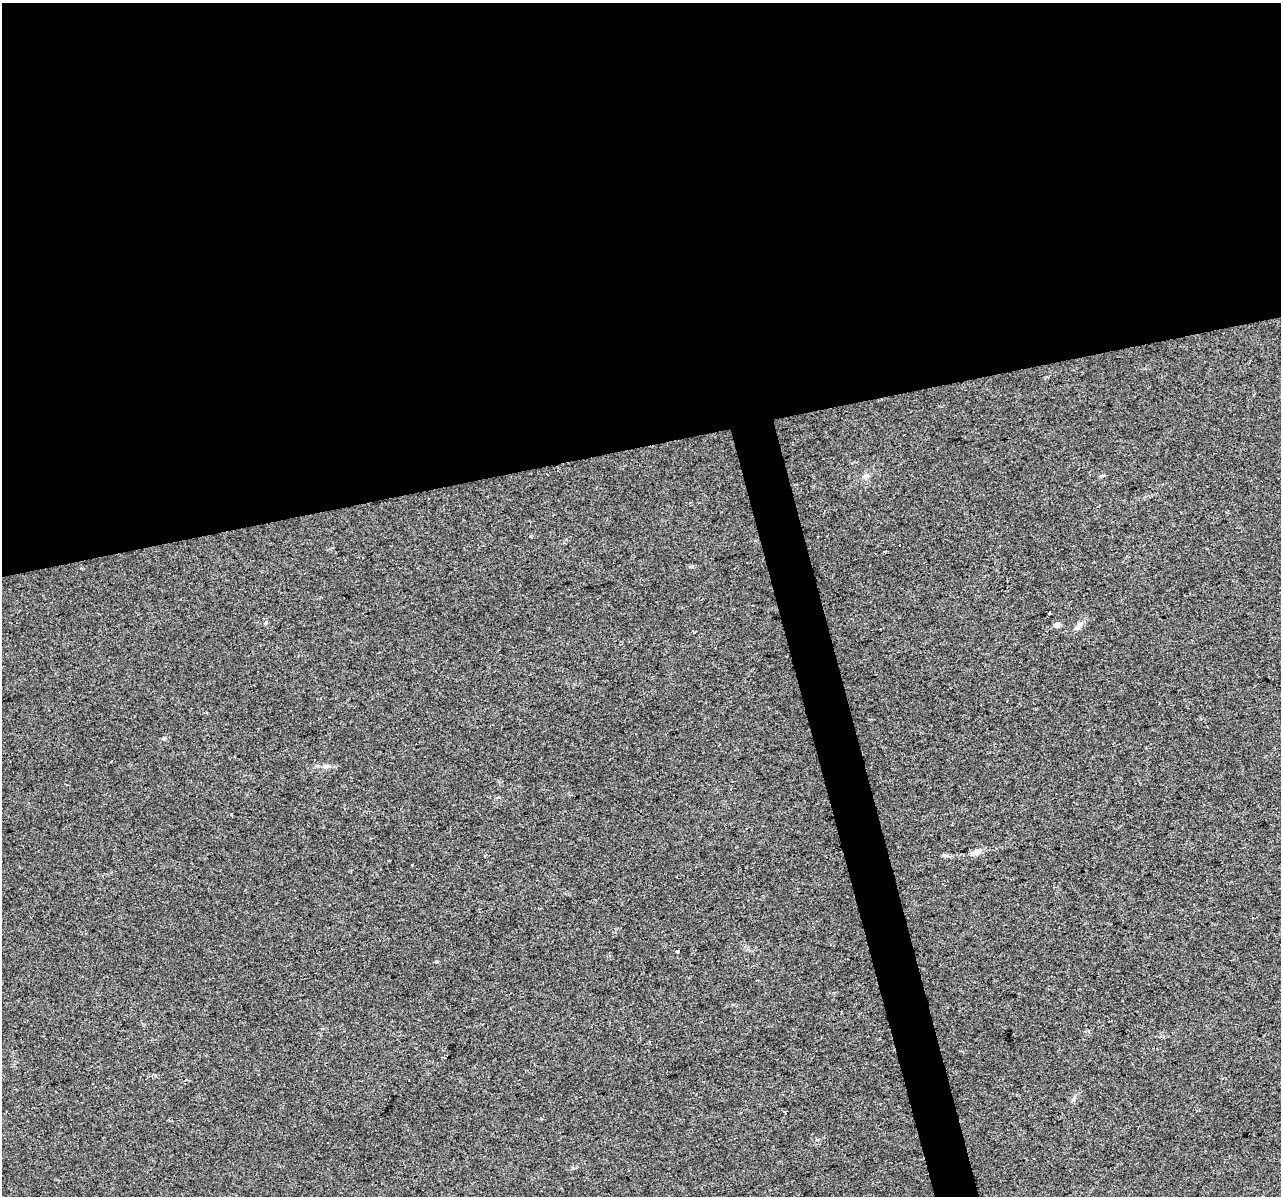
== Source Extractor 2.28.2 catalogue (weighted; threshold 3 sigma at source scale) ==
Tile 2 of 4 x 4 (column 2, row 1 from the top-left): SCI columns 1280-2558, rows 3675-4868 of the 5117 x 4912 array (HDU 1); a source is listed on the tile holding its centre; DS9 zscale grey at full resolution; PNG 1283 x 1198 px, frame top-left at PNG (2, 3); no overlay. Shown black and unused: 39% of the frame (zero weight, under 2 of 3 exposures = <1% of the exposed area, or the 3 px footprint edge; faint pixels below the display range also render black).
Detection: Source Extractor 2.28.2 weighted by HDU 2 'WHT'; one run over the whole footprint, this tile lists its part. Background 0.0308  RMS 0.0062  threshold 0.028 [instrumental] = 3 sigma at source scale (4.5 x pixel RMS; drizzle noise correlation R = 1.50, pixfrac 1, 0.0396/0.0396 arcsec/px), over >= 5 px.
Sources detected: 17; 3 cosmic-ray / hot-pixel residue — not listed; the other 14 listed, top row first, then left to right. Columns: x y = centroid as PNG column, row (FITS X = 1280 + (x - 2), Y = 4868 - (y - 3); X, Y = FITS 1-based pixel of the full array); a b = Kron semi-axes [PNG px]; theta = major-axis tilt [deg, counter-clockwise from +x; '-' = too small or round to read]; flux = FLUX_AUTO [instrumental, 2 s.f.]
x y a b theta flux
866 476 10 7 17 2.5
885 551 3 2 - 1.2
1049 612 4 3 - 1.7
265 623 5 3 - 0.7
1057 625 5 5 - 4.5
1077 626 15 6 53 3
1007 701 3 2 - 1.1
163 738 5 4 - 0.93
975 852 16 7 20 3.4
945 855 9 5 -14 1.4
412 865 3 2 - 0.65
678 951 4 3 - 18
436 962 5 3 - 0.62
785 1113 4 3 - 0.98
Unlisted compact peaks at least as high as the median listed source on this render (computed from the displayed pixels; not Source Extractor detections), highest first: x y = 1073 1100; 325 766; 531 536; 231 814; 573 1168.